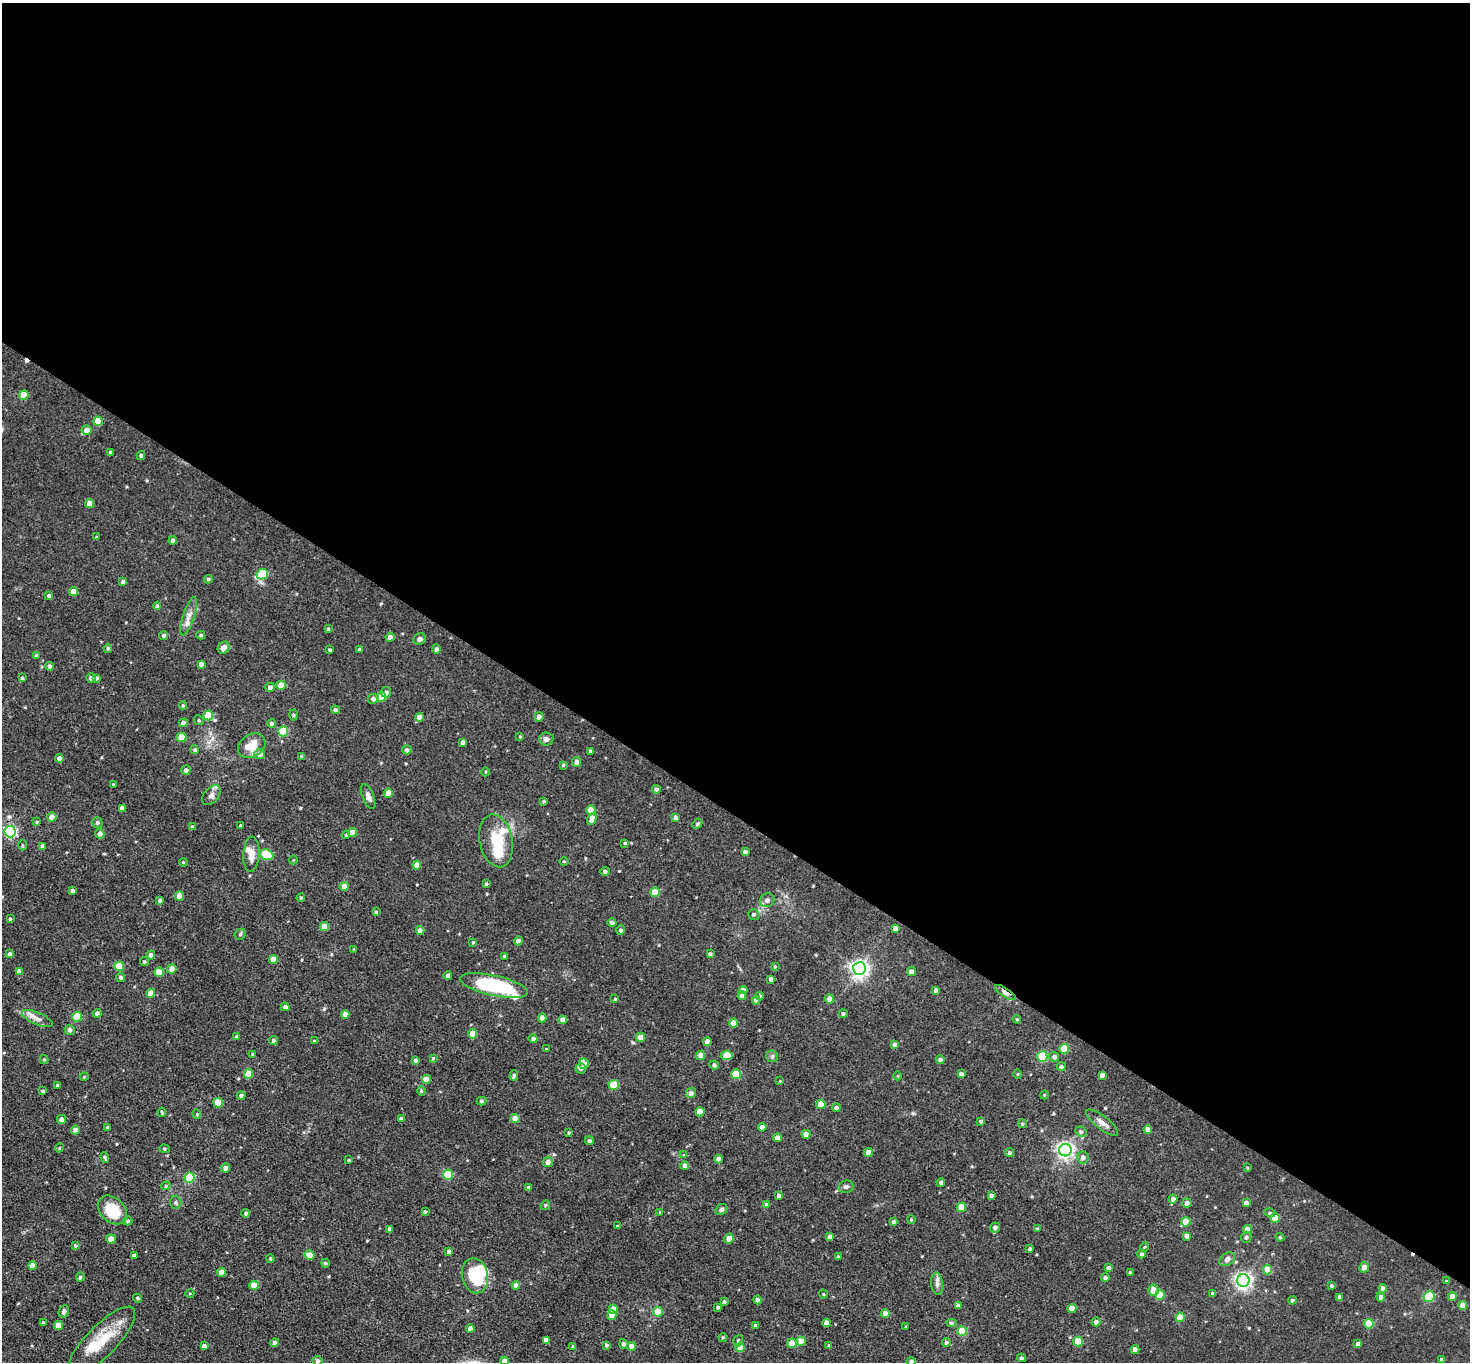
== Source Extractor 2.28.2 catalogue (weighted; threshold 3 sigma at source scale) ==
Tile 3 of 4 x 4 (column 3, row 1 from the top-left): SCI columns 2937-4404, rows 4370-5729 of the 5872 x 5879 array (HDU 1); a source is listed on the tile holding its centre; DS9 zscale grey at full resolution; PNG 1472 x 1364 px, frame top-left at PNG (2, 3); each listed source drawn as its Kron ellipse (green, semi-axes under 4 px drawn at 4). Shown black and unused: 60% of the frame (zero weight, under 3 of 5 exposures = <1% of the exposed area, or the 3 px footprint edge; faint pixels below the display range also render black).
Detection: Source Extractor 2.28.2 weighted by HDU 2 'WHT'; one run over the whole footprint, this tile lists its part. Background 0.0516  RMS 0.007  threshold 0.0314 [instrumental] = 3 sigma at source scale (4.5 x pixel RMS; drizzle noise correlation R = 1.50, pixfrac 1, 0.05/0.05 arcsec/px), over >= 5 px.
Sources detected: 357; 2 inside a brighter object's white glare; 1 cosmic-ray / hot-pixel residue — neither listed nor drawn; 7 inside a brighter listed object's ellipse — not listed separately; the other 347 listed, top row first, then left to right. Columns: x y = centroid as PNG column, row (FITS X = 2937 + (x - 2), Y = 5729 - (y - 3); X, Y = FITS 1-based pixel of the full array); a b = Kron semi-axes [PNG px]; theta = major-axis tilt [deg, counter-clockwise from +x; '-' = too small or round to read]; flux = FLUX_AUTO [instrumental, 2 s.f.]
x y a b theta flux
24 395 5 4 - 13
98 421 4 4 - 12
86 430 5 4 - 4.5
111 453 4 3 - 1.9
141 455 4 3 - 1.1
90 503 4 4 - 8.1
97 537 3 3 - 0.74
173 540 4 4 - 2.3
262 574 6 5 - 33
208 579 4 4 - 1.2
123 582 4 4 - 2.1
73 592 4 4 - 7.6
49 596 4 4 - 1.5
157 606 4 4 - 1.3
189 616 20 6 71 4.7
328 629 4 3 - 0.98
164 635 5 4 - 1.1
201 635 4 3 - 0.95
390 637 4 4 - 2.7
420 639 6 5 - 2
108 648 4 3 - 1.1
224 648 6 5 - 3.6
359 649 4 3 - 0.97
436 649 4 4 - 1.8
330 650 4 3 - 1
36 655 3 3 - 0.87
201 664 4 4 - 3.1
50 666 4 4 - 2
22 678 3 3 - 0.9
91 678 4 4 - 2.3
97 678 4 4 - 1.6
281 685 4 4 - 11
270 687 5 4 - 2.7
386 692 5 5 - 1.6
381 697 5 4 - 15
373 699 5 5 - 2.8
183 705 4 4 - 0.82
335 710 4 4 - 1.5
208 715 5 5 - 23
293 715 5 3 - 0.86
419 717 4 4 - 4.5
539 717 4 4 - 3.3
199 720 5 4 - 0.91
183 723 4 4 - 2.5
271 723 4 4 - 1.7
283 731 5 5 - 29
520 736 3 3 - 0.57
181 737 5 4 - 14
546 739 7 6 - 2.5
463 742 4 4 - 2.9
252 746 14 11 34 11
195 750 4 4 - 1.3
407 750 5 4 - 1.8
591 751 3 3 - 1.5
260 754 5 5 - 5
302 756 4 4 - 1.3
59 758 4 4 - 3.5
576 762 5 4 - 2.9
563 765 4 3 - 0.78
186 770 4 4 - 2.3
485 772 4 3 - 0.59
113 784 3 3 - 0.56
656 789 4 4 - 1.6
388 793 4 4 - 7.9
211 795 11 7 49 2.9
368 797 13 5 -69 3
544 801 3 3 - 0.92
122 808 4 4 - 2.7
591 810 4 4 - 11
52 817 4 4 - 5.9
676 818 4 4 - 3.1
592 819 6 4 64 5.5
37 822 4 4 - 0.69
97 823 5 5 - 1.2
697 824 6 4 48 0.9
241 826 3 3 - 1.4
192 827 4 4 - 0.93
10 832 5 5 - 110
352 832 4 4 - 5.8
100 834 5 4 - 3.2
346 835 4 3 - 0.75
496 841 27 16 -79 23
625 843 3 3 - 0.83
22 845 5 3 - 0.72
43 846 4 4 - 2.7
745 852 4 4 - 2.5
251 854 18 8 86 5.6
267 855 7 5 -22 32
293 860 4 3 - 0.53
564 861 5 3 - 0.6
183 862 4 3 - 0.62
417 865 4 4 - 6.3
605 871 4 4 - 1.9
486 884 3 3 - 0.98
344 887 4 4 - 9.9
72 891 4 3 - 2
655 892 4 4 - 16
180 896 4 4 - 9.2
301 898 4 3 - 0.82
160 900 3 3 - 1.4
767 900 7 6 - 2.6
376 912 4 4 - 1.1
753 915 5 5 - 1.2
10 919 3 3 - 0.94
612 923 4 4 - 1.9
325 927 4 4 - 12
896 928 4 4 - 3.5
420 930 4 4 - 3.9
621 930 4 4 - 1.6
240 934 6 5 - 1.1
518 941 4 4 - 2.8
473 942 4 4 - 0.74
354 949 3 3 - 0.72
10 954 4 4 - 2.2
710 954 4 4 - 1.7
151 955 4 4 - 2.6
504 956 3 2 - 0.78
273 959 4 4 - 8.3
144 962 4 4 - 0.94
119 966 5 4 - 18
775 966 4 3 - 0.72
172 969 5 4 - 5.1
859 969 6 6 - 310
19 971 4 4 - 3.6
911 971 4 4 - 2.9
159 972 4 4 - 12
448 976 4 4 - 2.5
121 977 4 4 - 1.5
771 979 4 3 - 1.9
494 986 35 10 -12 57
743 990 4 4 - 4.7
936 990 4 4 - 2
151 993 4 4 - 6.8
1005 993 12 4 -34 6.2
742 996 4 4 - 3.1
760 996 4 4 - 1.2
615 999 4 3 - 0.62
830 999 4 4 - 5
756 1000 4 4 - 4.6
285 1007 4 4 - 2.3
97 1013 4 4 - 1.9
345 1014 4 4 - 4.7
843 1014 4 4 - 1.5
77 1017 5 5 - 24
542 1018 4 4 - 5.6
37 1019 16 6 -24 4.1
1017 1019 4 3 - 0.89
563 1020 4 4 - 3.6
733 1023 4 4 - 6.4
70 1030 5 5 - 1.9
473 1034 4 4 - 11
237 1036 4 4 - 1.1
641 1037 4 4 - 5.9
533 1039 4 4 - 2.1
273 1040 4 4 - 1.4
314 1041 4 3 - 0.6
707 1042 4 4 - 3.8
895 1045 4 4 - 3.2
546 1049 3 2 - 0.56
1064 1049 5 5 - 21
253 1054 4 3 - 0.75
701 1055 4 4 - 5.5
727 1055 6 4 9 15
772 1056 6 5 - 1.3
1042 1057 5 5 - 35
1054 1057 5 4 - 2.3
433 1058 4 3 - 0.98
44 1060 4 4 - 0.92
940 1060 4 4 - 2.4
415 1061 4 4 - 1.6
584 1064 5 5 - 2.6
714 1065 5 4 - 1.4
1061 1067 4 4 - 1.1
581 1068 5 5 - 2.4
249 1074 5 4 - 16
736 1074 5 4 - 19
961 1074 4 4 - 3.3
1018 1074 5 3 - 0.6
514 1075 5 4 - 1.1
1102 1075 4 4 - 2.5
898 1076 4 3 - 0.59
84 1077 4 3 - 0.59
426 1079 4 4 - 6.1
780 1081 3 3 - 0.45
614 1085 5 5 - 23
58 1086 3 3 - 1.7
43 1091 3 3 - 1.3
421 1091 4 4 - 0.82
691 1093 5 5 - 3.1
1044 1095 4 3 - 0.56
241 1096 4 4 - 1.7
481 1101 5 4 - 1.2
218 1103 5 5 - 20
821 1104 4 4 - 11
836 1108 4 4 - 1.7
162 1112 4 3 - 0.69
700 1112 4 4 - 12
197 1114 5 4 - 0.82
515 1118 4 4 - 8.6
61 1119 4 4 - 3.1
401 1119 4 4 - 1.2
981 1121 4 3 - 1.4
1102 1123 19 6 -38 4.6
1022 1124 5 4 - 0.93
107 1127 3 3 - 0.55
762 1127 4 4 - 3.6
1148 1129 4 4 - 4.1
75 1130 4 4 - 3.8
1081 1132 6 5 - 1.6
569 1133 3 3 - 0.71
806 1134 4 4 - 6.6
777 1138 4 4 - 3.7
589 1141 4 4 - 1.5
59 1148 4 3 - 0.62
164 1149 5 4 - 1
1065 1150 6 6 - 260
869 1152 4 4 - 5.4
1009 1153 4 4 - 1.5
684 1155 4 4 - 0.56
105 1157 5 3 - 1.3
1083 1158 6 5 - 3.2
719 1159 4 4 - 4.4
349 1160 3 3 - 0.65
548 1162 5 5 - 3.6
685 1166 4 4 - 4
225 1168 4 4 - 3.4
1247 1168 3 3 - 0.64
448 1175 5 5 - 27
190 1178 5 5 - 29
941 1182 4 4 - 1.5
166 1186 5 4 - 0.93
846 1187 7 6 - 2
529 1188 4 3 - 2.3
779 1195 4 3 - 2.5
991 1196 4 4 - 2.5
1173 1199 4 4 - 2.6
176 1202 6 5 - 1.2
1187 1203 4 4 - 2.6
1246 1203 4 4 - 3.7
545 1205 5 4 - 1.1
767 1205 4 4 - 4.2
961 1207 5 4 - 12
722 1209 6 5 - 1.6
112 1210 16 12 -44 19
425 1212 3 3 - 1.1
660 1212 4 4 - 0.58
246 1213 4 4 - 1.4
1270 1213 5 3 - 0.91
1275 1218 4 4 - 11
911 1219 4 3 - 0.79
128 1221 4 4 - 1.2
893 1222 4 4 - 1.8
1186 1222 5 4 - 12
618 1226 3 3 - 1.1
995 1228 5 5 - 3
390 1229 4 4 - 2.8
1037 1229 4 4 - 0.77
1247 1229 4 4 - 8.3
1187 1236 4 4 - 3.4
830 1237 4 4 - 2.7
1246 1237 5 5 - 1.7
1280 1237 4 4 - 0.83
729 1238 5 4 - 6
111 1239 5 4 - 6.5
76 1245 4 3 - 0.88
1144 1247 5 3 - 0.58
1030 1249 4 3 - 1.2
449 1252 4 4 - 2.9
1141 1254 4 4 - 1.4
134 1255 4 3 - 1.9
310 1255 5 4 - 8.7
838 1257 3 3 - 0.84
270 1259 4 3 - 0.8
1227 1259 8 6 34 2.6
325 1263 4 4 - 1.1
32 1266 4 4 - 6.2
1364 1267 5 5 - 3.5
1108 1268 4 4 - 2.1
1267 1270 4 4 - 11
222 1272 4 4 - 7.2
1130 1273 4 3 - 1
475 1276 18 13 -78 32
80 1277 4 4 - 1.5
1105 1278 4 4 - 1.9
1243 1280 6 6 - 250
1447 1281 4 3 - 0.79
937 1284 11 6 -84 3
254 1285 4 4 - 11
516 1285 4 4 - 2.9
1331 1286 4 4 - 0.97
1383 1288 4 4 - 2.2
1153 1290 5 5 - 5.8
1213 1293 4 4 - 1.4
190 1294 4 3 - 0.6
823 1294 4 3 - 0.59
1160 1295 5 4 - 13
1452 1296 4 4 - 4.6
1339 1297 4 3 - 2
1381 1297 4 4 - 2.5
1429 1297 5 5 - 43
138 1298 4 3 - 0.95
757 1300 4 4 - 1.9
1292 1300 4 4 - 1.2
724 1302 4 4 - 1.2
958 1305 4 3 - 2.2
1463 1305 4 4 - 7
718 1307 3 3 - 1.2
1072 1308 4 4 - 5.8
613 1309 4 4 - 8
64 1311 6 5 - 1.4
658 1312 5 4 - 18
885 1313 4 4 - 5.8
612 1315 5 4 - 7.4
1180 1317 4 4 - 13
1096 1322 4 4 - 2.4
43 1323 3 3 - 0.87
826 1323 4 4 - 4.8
951 1323 5 4 - 1.2
1369 1324 5 4 - 19
58 1325 4 4 - 7.3
755 1325 4 3 - 0.83
906 1326 3 2 - 0.51
470 1328 4 4 - 3
962 1331 5 4 - 17
723 1337 4 3 - 0.83
546 1340 4 4 - 3.1
101 1341 46 15 46 23
738 1341 6 5 - 1.5
801 1341 4 4 - 11
946 1342 4 4 - 1.5
1078 1342 5 4 - 17
274 1343 4 4 - 2
792 1343 4 4 - 7.4
624 1344 5 4 - 1.9
1358 1344 4 4 - 2.5
607 1345 3 3 - 1.4
829 1345 4 3 - 1.1
204 1346 4 4 - 3.6
573 1346 4 3 - 0.61
632 1346 4 4 - 5.5
740 1347 4 4 - 13
1135 1350 4 4 - 4.7
1021 1358 4 3 - 1.2
1442 1360 4 3 - 1.4
318 1361 5 5 - 1.9
504 1361 4 4 - 4.4
911 1362 5 4 - 2.1
Overlapping masked pixels (flux is a lower limit): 1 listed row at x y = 1005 993
Isophote crosses this tile's border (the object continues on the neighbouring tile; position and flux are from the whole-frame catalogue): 2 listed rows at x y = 504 1361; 911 1362